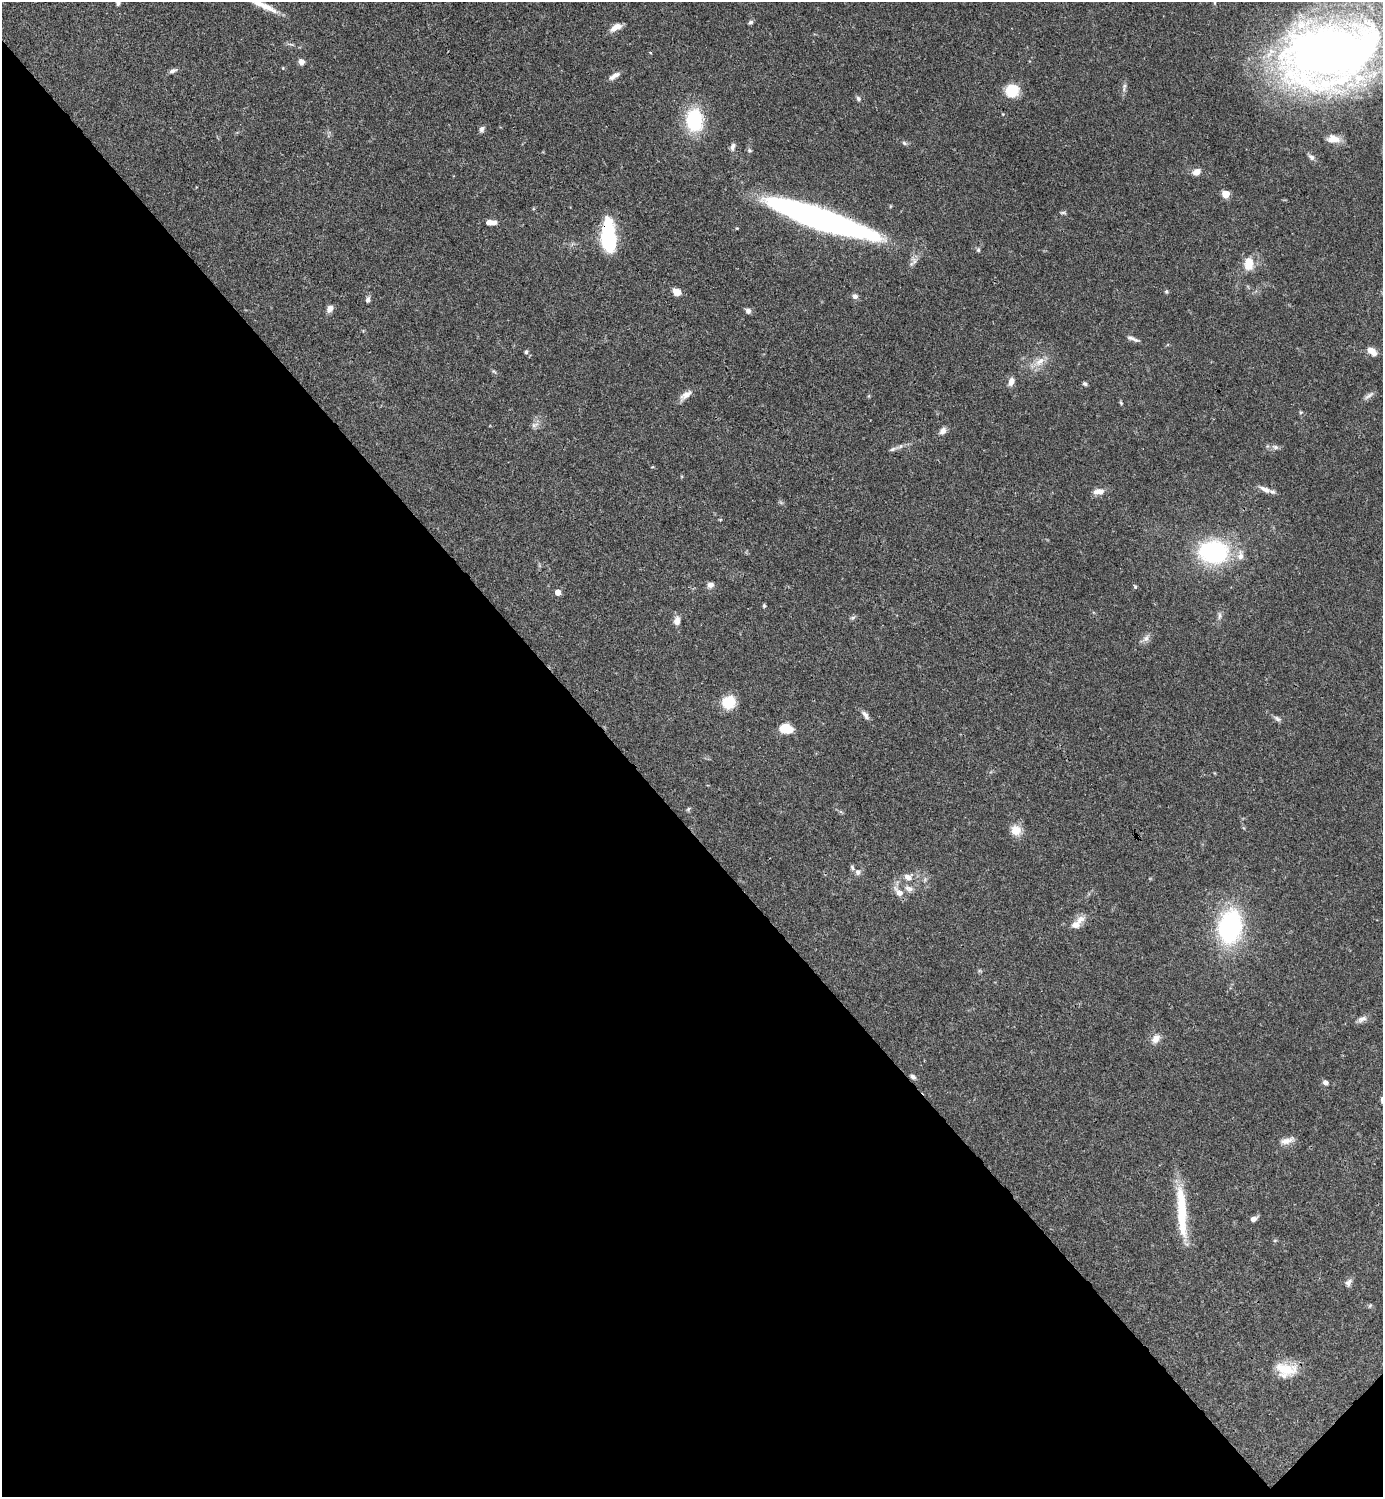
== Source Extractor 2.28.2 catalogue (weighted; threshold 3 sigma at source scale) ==
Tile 14 of 4 x 4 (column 2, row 4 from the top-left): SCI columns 1681-3061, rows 1-1495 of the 5981 x 5982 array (HDU 1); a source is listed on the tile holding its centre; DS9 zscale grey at full resolution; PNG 1385 x 1499 px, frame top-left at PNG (2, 2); no overlay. Shown black and unused: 45% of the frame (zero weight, under 3 of 4 exposures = <1% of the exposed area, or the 3 px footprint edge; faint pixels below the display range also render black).
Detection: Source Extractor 2.28.2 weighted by HDU 2 'WHT'; one run over the whole footprint, this tile lists its part. Background 0.0388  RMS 0.0027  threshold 0.012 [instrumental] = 3 sigma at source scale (4.5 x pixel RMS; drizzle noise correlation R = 1.50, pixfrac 1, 0.05/0.05 arcsec/px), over >= 5 px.
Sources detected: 85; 3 inside a brighter listed object's ellipse — not listed separately; the other 82 listed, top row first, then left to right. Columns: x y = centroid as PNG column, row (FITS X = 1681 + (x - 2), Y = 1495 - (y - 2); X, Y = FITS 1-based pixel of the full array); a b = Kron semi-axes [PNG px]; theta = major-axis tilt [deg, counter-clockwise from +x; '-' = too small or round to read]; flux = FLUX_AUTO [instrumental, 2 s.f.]
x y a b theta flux
118 3 7 5 -84 0.6
263 5 42 6 -25 4.2
751 22 7 5 17 0.49
616 27 14 7 29 2.2
650 52 4 3 - 0.26
1330 53 79 50 14 280
301 62 6 6 - 1.4
283 68 4 3 - 0.23
173 71 10 5 21 0.83
614 76 15 5 32 1.5
1124 89 9 4 90 0.71
1012 91 12 12 - 7.7
858 98 7 5 -55 0.6
694 120 28 21 -86 14
482 129 8 6 75 0.77
1333 139 15 9 -4 2.7
904 143 7 4 -45 0.43
732 147 10 5 73 0.86
1311 157 10 6 -42 0.88
1196 172 9 6 28 1.8
1226 194 5 5 - 8.1
1063 213 9 4 -4 0.42
818 218 95 17 -19 100
491 222 12 5 -2 2.1
608 237 28 11 -87 27
978 250 6 5 - 0.5
1248 264 15 10 85 4.3
1166 291 5 4 - 0.38
677 292 10 7 -32 2.2
855 296 6 6 - 0.96
368 300 7 5 71 0.78
330 309 9 6 59 1.5
748 311 7 6 - 0.86
1130 337 13 6 -10 1
1371 351 13 7 -37 2.5
526 352 5 4 - 0.45
1040 361 16 8 44 2.6
1011 382 10 6 69 1.6
1085 384 6 5 - 0.47
685 395 17 7 38 2
1369 395 16 5 34 0.98
1121 403 6 4 -46 0.33
1301 412 5 4 - 0.34
535 425 11 6 18 1
943 431 9 7 56 1.2
901 446 6 4 70 0.42
1275 447 10 6 -19 0.85
892 449 8 5 20 0.63
1265 489 17 7 -23 1.8
1099 492 13 7 4 2
1214 552 24 19 -3 35
1240 556 13 8 90 1.8
710 585 7 6 - 1.2
1135 587 6 4 -63 0.4
558 592 5 5 - 2.3
764 606 5 4 - 0.34
1219 616 10 4 85 0.76
853 617 7 4 19 0.46
677 621 10 7 84 1.6
1146 638 9 7 58 1.2
728 702 14 13 - 6.7
865 715 13 6 -58 1
1277 719 11 5 -37 0.73
785 728 11 8 -10 6.7
688 809 7 4 38 0.42
1016 830 13 13 - 3.1
858 872 8 7 - 0.96
907 877 10 8 -19 1.7
909 889 13 8 -25 1.4
899 892 14 8 -41 2.2
1080 920 14 9 37 2
1230 927 26 18 82 43
1362 1019 13 7 25 1.2
1156 1039 12 9 55 2.1
913 1077 8 5 -30 0.83
1325 1082 6 5 - 0.94
1286 1141 17 8 9 2
1182 1211 64 10 -86 13
1253 1219 6 5 - 1.3
1348 1282 12 7 45 1
1370 1305 6 4 20 0.39
1286 1370 28 17 -6 6.7
Overlapping masked pixels (flux is a lower limit): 2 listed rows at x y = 818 218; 608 237
Isophote crosses this tile's border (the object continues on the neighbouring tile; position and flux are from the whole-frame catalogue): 3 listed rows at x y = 118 3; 263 5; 1330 53